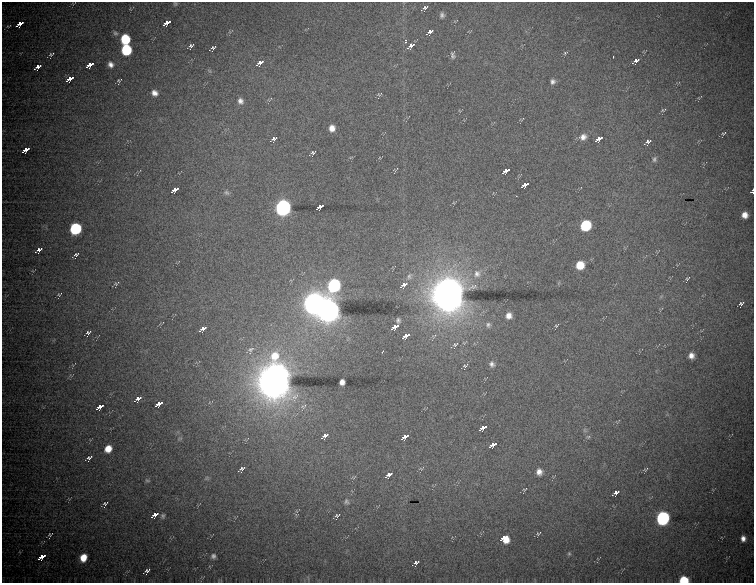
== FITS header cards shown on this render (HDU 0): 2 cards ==
NAXIS1  =                  752 / Axis length
NAXIS2  =                  581 / Axis length

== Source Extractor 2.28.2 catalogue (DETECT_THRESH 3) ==
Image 752 x 581 px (HDU 0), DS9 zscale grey, 1 PNG px = 1 image px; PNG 756 x 585 px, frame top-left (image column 1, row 581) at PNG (2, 2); no overlay
Background 3820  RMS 17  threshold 51.2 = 3 sigma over >= 5 px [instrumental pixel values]
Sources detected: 116; all 116 listed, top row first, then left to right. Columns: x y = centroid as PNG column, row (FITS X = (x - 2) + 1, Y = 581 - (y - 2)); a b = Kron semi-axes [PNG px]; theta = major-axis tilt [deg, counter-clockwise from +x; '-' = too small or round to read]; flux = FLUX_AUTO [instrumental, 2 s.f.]
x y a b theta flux
175 4 6 4 -68 1.4e+03
425 8 6 4 44 3.0e+03
442 15 6 5 - 3.1e+03
167 23 8 4 41 2.4e+04
20 24 8 4 41 1.6e+04
430 32 8 4 41 6.9e+03
115 33 8 6 -58 2.9e+03
125 39 7 7 - 5.2e+04
405 41 5 3 - 3.5e+03
191 46 5 4 - 2.7e+03
411 46 9 5 44 7.2e+03
213 48 6 4 44 2.4e+03
126 50 7 7 - 7.9e+04
565 53 6 4 31 1.7e+03
51 54 8 5 26 2.4e+03
452 55 9 5 -83 2.9e+03
613 57 3 2 - 1.2e+03
636 61 10 5 40 6.4e+03
260 63 9 5 42 1.0e+04
110 64 7 6 - 5.6e+03
90 65 8 4 41 2.0e+04
38 67 8 4 40 6.9e+03
70 79 8 4 41 2.1e+04
119 80 6 4 20 1.6e+03
553 81 6 6 - 3.6e+03
154 93 7 6 - 6.3e+03
379 94 8 4 21 1.7e+03
240 101 9 7 -58 5.3e+03
663 110 8 4 22 1.7e+03
332 128 6 6 - 8.4e+03
724 133 7 4 26 1.5e+03
583 137 9 8 - 6.3e+03
274 139 7 4 34 3.3e+03
599 139 8 4 42 1.9e+04
648 142 9 5 38 3.5e+03
26 150 8 4 41 2.0e+04
313 152 6 4 27 2.1e+03
654 159 7 6 - 2.6e+03
506 171 8 4 41 2.2e+04
525 185 8 4 41 2.2e+04
175 190 8 4 41 1.7e+04
752 191 4 3 - 1.7e+03
227 193 7 6 - 2.6e+03
320 207 8 4 42 1.9e+04
283 208 8 7 - 6.7e+05
745 215 6 5 - 8.3e+03
585 225 7 7 - 8.5e+04
76 229 7 7 - 1.2e+05
39 250 7 4 37 4.7e+03
76 254 6 3 26 1.9e+03
580 265 7 7 - 2.4e+04
477 274 12 10 -80 9.7e+03
409 276 11 8 61 5.2e+03
687 278 6 3 36 1.6e+03
116 283 9 4 25 1.9e+03
334 285 9 7 64 2.7e+05
404 285 11 6 47 1.0e+04
59 294 7 4 30 1.5e+03
448 295 15 14 - 2.5e+06
314 303 10 9 - 1.3e+06
741 303 5 3 - 2.1e+03
328 310 11 10 - 1.5e+06
509 316 7 7 - 7.8e+03
398 320 5 4 - 2.6e+03
488 325 8 7 - 3.8e+03
556 326 6 4 36 1.5e+03
395 327 8 4 41 2.2e+04
203 329 8 4 41 9.9e+03
88 333 6 4 45 2.7e+03
406 336 8 4 42 2.1e+04
455 344 10 6 31 3.6e+03
251 350 12 8 47 5.9e+03
382 352 4 2 - 2.5e+03
691 356 5 5 - 6.5e+03
492 364 9 8 - 4.9e+03
465 366 8 4 22 2.2e+03
274 381 17 14 81 2.5e+06
342 382 5 5 - 6.0e+03
138 399 8 4 43 8.0e+03
159 404 8 4 41 2.2e+04
100 407 8 4 41 1.8e+04
483 428 8 4 41 2.0e+04
585 430 7 4 -90 2.0e+03
325 436 8 5 44 7.3e+03
405 437 8 4 42 1.9e+04
588 437 6 5 - 2.0e+03
180 438 6 4 19 1.6e+03
493 445 8 4 40 2.1e+04
108 449 7 6 - 1.4e+04
89 458 7 4 42 2.8e+03
242 469 7 4 41 3.4e+03
421 469 6 4 -2 1.3e+03
645 469 7 4 31 1.7e+03
539 472 7 6 - 6.5e+03
389 475 9 5 41 7.6e+03
207 478 7 5 36 2.2e+03
147 480 7 4 -13 1.5e+03
525 489 5 2 - 1.0e+03
616 493 9 5 41 5.7e+03
346 501 7 6 - 2.4e+03
105 503 6 4 25 1.8e+03
155 515 8 4 42 1.2e+04
337 515 5 3 - 1.6e+03
163 516 7 5 75 2.2e+03
662 518 8 7 - 2.7e+05
538 533 6 4 30 1.6e+03
50 534 4 3 - 1.4e+03
504 538 7 7 - 3.1e+04
743 538 5 4 - 5.5e+03
569 554 5 4 - 1.6e+03
213 556 6 5 - 3.2e+03
42 557 8 4 41 2.1e+04
83 558 6 5 - 1.8e+04
416 563 8 5 50 3.5e+03
147 571 6 4 42 3.0e+03
684 580 7 5 1 3.8e+04
At the frame edge (FLAGS 8, measured only in part): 3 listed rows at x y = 175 4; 752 191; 684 580